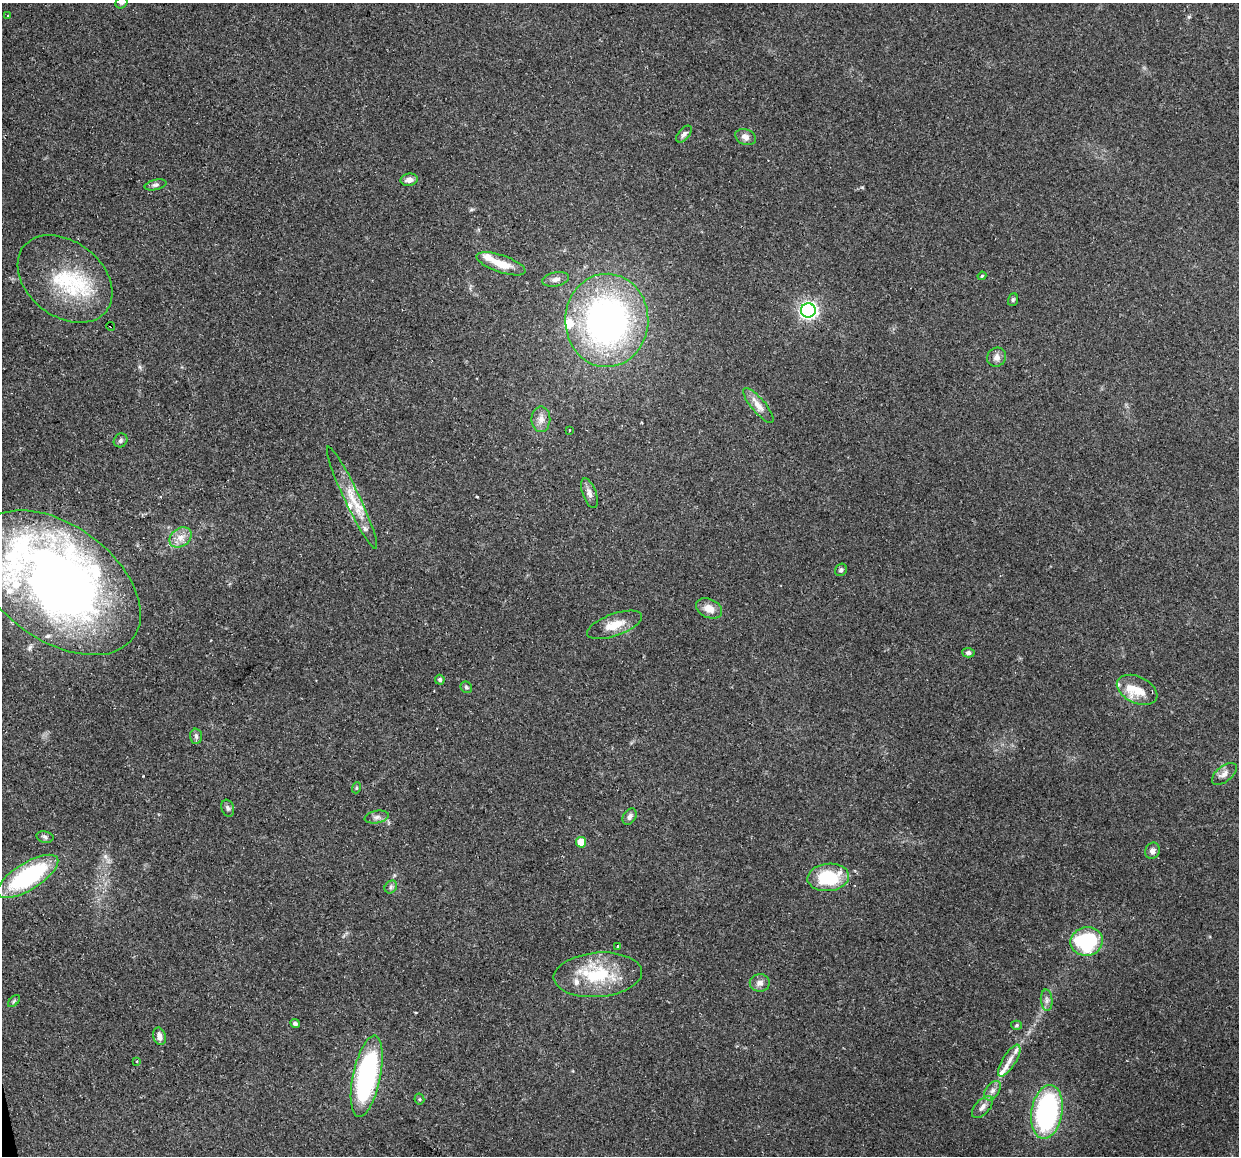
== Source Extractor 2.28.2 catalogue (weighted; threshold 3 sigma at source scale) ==
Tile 7 of 4 x 4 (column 3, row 2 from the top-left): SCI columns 2476-3712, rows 2392-3545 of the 4950 x 4733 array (HDU 1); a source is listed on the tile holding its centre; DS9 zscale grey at full resolution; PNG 1241 x 1158 px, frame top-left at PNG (2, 3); each listed source drawn as its Kron ellipse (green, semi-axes under 4 px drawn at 4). Shown black and unused: <1% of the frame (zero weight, under 2 of 3 exposures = <1% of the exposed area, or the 3 px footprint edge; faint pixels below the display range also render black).
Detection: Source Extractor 2.28.2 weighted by HDU 2 'WHT'; one run over the whole footprint, this tile lists its part. Background 0.15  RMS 0.0064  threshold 0.0286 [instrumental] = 3 sigma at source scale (4.5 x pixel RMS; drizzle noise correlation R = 1.50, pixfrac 1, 0.0396/0.0396 arcsec/px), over >= 5 px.
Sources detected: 71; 2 cosmic-ray / hot-pixel residue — neither listed nor drawn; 11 inside a brighter listed object's ellipse — not listed separately; the other 58 listed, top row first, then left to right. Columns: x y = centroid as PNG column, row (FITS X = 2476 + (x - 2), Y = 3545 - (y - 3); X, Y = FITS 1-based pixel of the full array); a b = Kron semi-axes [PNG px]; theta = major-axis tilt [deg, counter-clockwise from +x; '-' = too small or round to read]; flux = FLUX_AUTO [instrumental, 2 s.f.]
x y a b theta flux
121 3 6 5 - 1.3
8 15 3 2 - 0.58
684 134 10 5 48 2.1
746 137 11 7 -23 3.4
409 180 8 6 10 3.3
155 185 11 5 12 1.7
501 264 26 8 -19 12
982 276 4 3 - 0.7
65 279 52 37 -38 55
556 279 13 7 12 3.1
1013 300 6 5 - 1
808 310 7 7 - 190
607 320 46 41 88 230
111 326 4 3 - 3.4
996 357 10 9 - 3.6
758 405 22 7 -50 5.7
541 419 13 9 90 4.4
569 430 4 2 - 0.49
121 440 7 6 - 1.6
589 493 16 6 -70 3.3
352 498 56 7 -65 16
181 537 12 9 35 5.5
841 570 6 5 - 1.5
57 583 94 57 -36 560
709 608 13 9 -26 6.3
614 625 29 11 20 11
968 653 6 5 - 1.8
440 680 5 4 - 1.2
466 687 6 5 - 1.3
1137 690 21 13 -25 12
196 736 7 6 - 1.7
1224 774 14 7 38 3.6
356 788 5 3 - 0.73
228 808 8 6 -71 1.8
377 817 12 6 10 2.7
630 817 9 6 58 2.5
45 837 8 5 -12 1.7
581 842 5 5 - 11
1152 851 8 7 - 2.8
28 876 35 13 32 78
828 877 21 13 6 34
391 887 7 5 48 1.5
1087 941 16 14 11 57
618 946 4 3 - 0.9
598 975 44 22 4 38
760 983 10 9 - 3.4
1047 1000 11 6 -86 2.4
14 1001 7 4 46 1
295 1024 5 4 - 1.6
1016 1025 5 4 - 0.97
159 1036 9 6 -75 3.7
137 1061 3 2 - 0.56
1009 1061 18 6 58 5
367 1076 41 14 78 120
992 1091 11 6 55 3.2
419 1099 5 5 - 1
982 1107 13 7 48 3.6
1047 1112 27 15 81 99
Overlapping masked pixels (flux is a lower limit): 1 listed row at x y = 111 326
Isophote crosses this tile's border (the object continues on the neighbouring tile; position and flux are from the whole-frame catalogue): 1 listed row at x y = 121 3